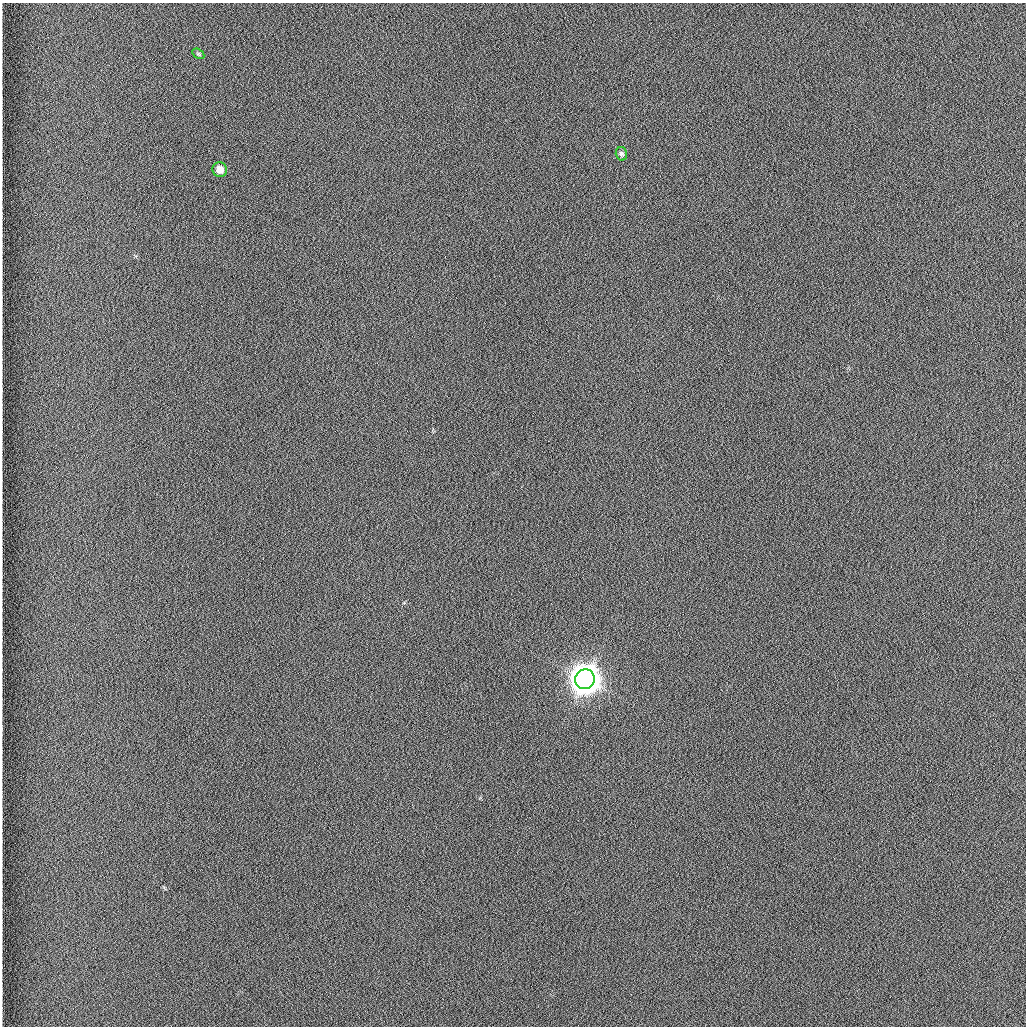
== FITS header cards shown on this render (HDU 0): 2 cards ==
NAXIS1  =                 1024 /fastest changing axis
NAXIS2  =                 1024 /next to fastest changing axis

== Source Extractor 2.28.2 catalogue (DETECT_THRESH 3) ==
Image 1024 x 1024 px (HDU 0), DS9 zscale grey, 1 PNG px = 1 image px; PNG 1028 x 1028 px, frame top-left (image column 1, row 1024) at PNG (2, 3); each listed source drawn as its Kron ellipse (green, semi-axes under 4 px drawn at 4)
Background 1260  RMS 5.9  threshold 17.7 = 3 sigma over >= 5 px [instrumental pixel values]
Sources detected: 4; all 4 listed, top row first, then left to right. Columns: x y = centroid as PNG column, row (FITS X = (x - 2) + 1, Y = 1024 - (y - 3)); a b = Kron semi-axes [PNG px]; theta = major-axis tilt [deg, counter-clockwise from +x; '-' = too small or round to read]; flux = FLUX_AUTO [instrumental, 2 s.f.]
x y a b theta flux
198 54 6 4 -31 6.0e+02
621 154 7 5 -75 9.5e+02
220 170 7 7 - 4.0e+03
585 679 10 9 - 1.0e+06